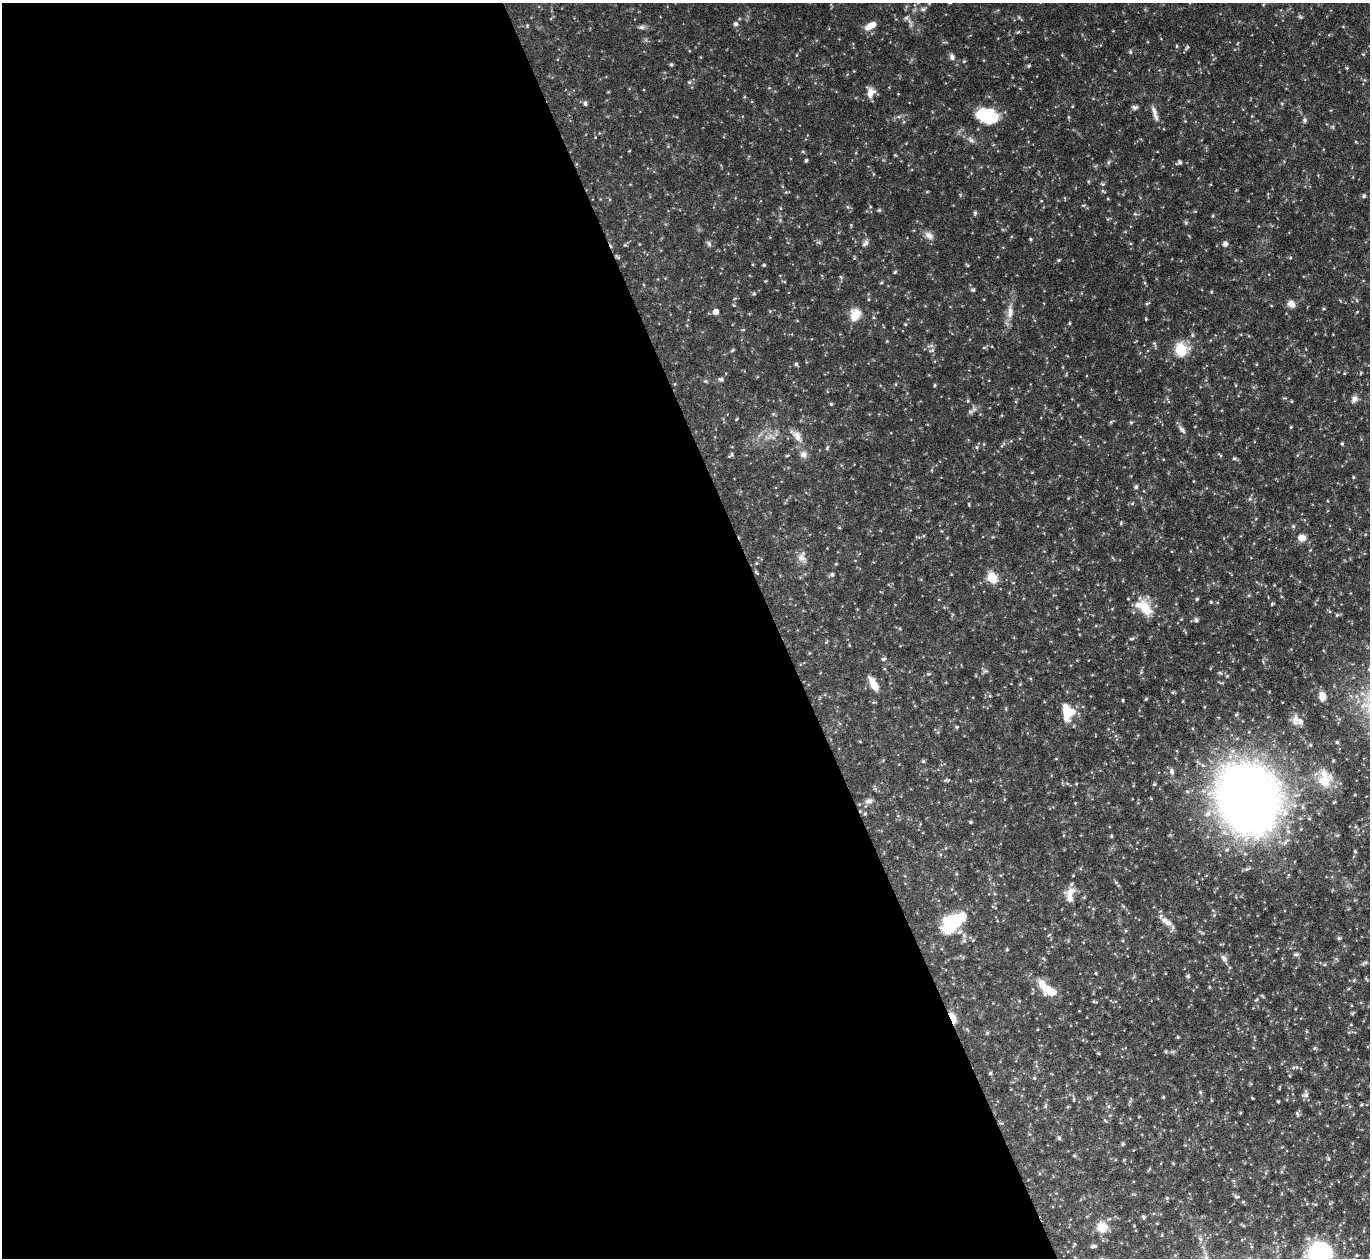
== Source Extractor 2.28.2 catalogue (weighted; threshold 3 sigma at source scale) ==
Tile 9 of 4 x 4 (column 1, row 3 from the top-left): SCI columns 55-1422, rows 1561-2816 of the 5533 x 5491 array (HDU 1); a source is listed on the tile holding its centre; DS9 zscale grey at full resolution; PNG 1372 x 1260 px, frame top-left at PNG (2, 3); no overlay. Shown black and unused: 57% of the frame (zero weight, under 5 of 9 exposures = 3% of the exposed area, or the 3 px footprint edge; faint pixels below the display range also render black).
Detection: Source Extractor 2.28.2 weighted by HDU 2 'WHT'; one run over the whole footprint, this tile lists its part. Background 0.099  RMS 0.0037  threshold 0.0152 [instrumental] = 3 sigma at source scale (4.09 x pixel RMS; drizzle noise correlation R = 1.36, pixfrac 0.8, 0.05/0.05 arcsec/px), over >= 5 px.
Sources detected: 214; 1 inside a brighter object's white glare — not listed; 4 inside a brighter listed object's ellipse — not listed separately; the other 209 listed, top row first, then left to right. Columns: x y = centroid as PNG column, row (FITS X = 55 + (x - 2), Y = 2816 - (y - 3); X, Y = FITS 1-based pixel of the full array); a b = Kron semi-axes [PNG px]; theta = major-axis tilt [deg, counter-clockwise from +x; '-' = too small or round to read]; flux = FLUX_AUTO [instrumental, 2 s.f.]
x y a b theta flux
923 9 7 6 - 0.76
1301 17 6 4 -36 0.49
906 18 6 6 - 0.68
735 24 6 6 - 0.78
871 26 13 6 28 3.9
642 27 8 6 14 0.83
1018 32 6 4 19 0.37
1177 46 4 4 - 0.38
1187 47 9 4 50 0.49
1130 52 5 5 - 0.43
796 55 5 3 - 0.26
952 57 8 6 -71 1.1
964 61 4 4 - 0.35
671 65 4 4 - 0.49
1029 66 4 4 - 0.48
1347 68 5 3 - 0.31
689 82 5 5 - 0.57
871 92 13 10 84 2.6
585 103 6 5 - 0.75
1072 106 4 3 - 0.24
1135 107 7 5 -8 0.81
984 113 27 14 -8 12
1155 113 22 5 -73 1.9
1304 120 7 5 -68 0.69
1185 121 3 3 - 0.23
1333 127 6 4 -73 0.4
971 140 11 6 -40 1.3
629 151 3 2 - 0.22
895 155 5 4 - 0.3
806 160 4 3 - 0.49
1109 162 6 4 70 0.47
1180 162 5 4 - 0.7
1088 181 5 4 - 0.37
786 192 4 4 - 0.35
927 192 5 3 - 0.28
1364 196 5 4 - 0.65
848 207 6 4 -70 0.46
879 210 4 4 - 0.47
975 213 6 4 81 0.54
1135 214 5 4 - 0.41
1213 216 4 4 - 0.35
1186 223 5 5 - 0.47
929 235 13 8 -38 1.9
1031 239 3 3 - 0.45
819 243 6 4 -20 0.47
865 243 10 6 42 1.1
1130 243 5 3 - 0.33
709 244 8 5 -72 0.7
1225 244 5 5 - 1.5
625 245 5 4 - 0.38
1290 258 5 3 - 0.33
1058 260 4 4 - 0.39
764 265 4 3 - 0.46
967 265 6 3 -44 0.28
895 272 6 3 45 0.36
841 277 6 4 -70 0.41
784 281 5 3 - 0.31
881 283 5 3 - 0.34
973 290 6 4 -12 0.5
1211 292 4 4 - 0.36
754 294 5 4 - 0.4
1147 304 5 4 - 0.46
1291 304 9 8 - 1.9
1324 309 4 3 - 0.31
770 311 5 4 - 0.34
716 312 5 5 - 2.3
1010 312 21 8 87 3.1
855 315 13 10 73 5.6
873 317 5 3 - 0.36
1146 319 3 3 - 0.31
1069 323 4 3 - 0.34
905 324 5 4 - 0.34
1192 335 6 4 -88 0.42
1154 343 7 4 -58 0.47
984 348 5 3 - 0.37
1181 349 9 9 - 12
732 350 6 4 37 0.39
932 350 9 5 19 0.75
796 364 5 4 - 0.56
1344 373 5 3 - 0.29
1361 373 5 3 - 0.28
721 379 7 5 -18 0.65
705 381 5 5 - 0.43
674 384 5 3 - 0.25
896 384 5 3 - 0.31
935 385 4 4 - 0.35
1354 399 9 7 45 1.5
968 401 5 4 - 0.39
831 404 4 4 - 0.4
970 411 8 4 1 0.67
773 414 5 4 - 0.42
736 419 5 3 - 0.3
1111 421 6 4 2 0.36
1131 422 5 4 - 0.39
1291 427 3 3 - 0.28
1182 430 12 6 -50 1.1
797 436 21 9 -50 3.1
772 437 15 6 -24 2.1
1003 444 12 4 50 0.7
1342 444 4 4 - 0.38
976 447 5 5 - 0.47
827 448 6 4 47 0.38
803 454 9 8 - 1.6
731 455 7 3 35 0.53
787 455 5 3 - 0.33
1234 458 5 5 - 0.47
1353 477 5 3 - 0.33
1136 487 5 4 - 0.7
1250 499 6 4 -17 0.47
1132 503 6 5 - 0.43
1121 523 5 3 - 0.32
1293 526 5 4 - 0.46
1302 538 9 7 -15 2.6
801 558 13 10 -47 2.3
836 564 4 4 - 0.33
756 572 8 3 -45 0.41
832 574 5 5 - 0.69
992 577 6 6 - 18
1249 595 5 4 - 0.4
1197 599 4 4 - 0.43
1211 602 4 4 - 0.35
1272 604 5 4 - 0.35
1144 607 26 14 -42 7.8
1337 615 6 5 - 0.46
1196 620 6 6 - 0.72
1132 639 8 4 1 0.45
883 659 6 4 10 0.57
928 674 7 3 0 0.4
1227 676 5 4 - 0.33
874 684 16 7 -62 4.2
1173 692 5 4 - 0.41
990 696 5 4 - 0.33
1322 696 10 8 -86 2.6
1146 699 5 4 - 0.35
1122 700 4 3 - 0.29
1068 712 19 13 -77 8.6
1236 714 5 4 - 0.52
1296 718 19 9 82 2.2
957 727 4 4 - 0.35
938 732 6 3 73 0.39
860 741 5 3 - 0.24
1337 742 4 3 - 0.37
923 761 5 5 - 0.42
1172 771 8 6 -79 1.1
1325 779 23 17 89 6.8
947 780 7 4 -1 0.46
1076 784 4 4 - 0.26
1355 795 4 2 - 0.23
1248 798 43 34 -70 420
868 801 9 7 8 1.3
1208 813 12 7 59 2.3
865 814 5 4 - 0.35
971 822 4 4 - 0.4
1111 836 4 4 - 0.36
1355 851 5 4 - 0.36
956 874 4 4 - 0.37
1073 876 4 3 - 0.21
1071 891 16 9 21 2.8
1214 915 4 4 - 0.36
1169 923 12 8 -30 2.1
950 925 24 20 78 14
1339 938 5 5 - 0.52
1007 949 4 3 - 0.37
1296 954 8 5 -1 0.61
1224 958 11 6 -60 1.1
1365 962 10 4 28 0.62
1096 973 4 3 - 0.27
1188 976 5 5 - 0.49
1354 980 5 4 - 0.36
1209 987 5 3 - 0.26
1048 989 27 10 -39 8.2
1256 1000 6 3 20 0.34
1094 1001 6 3 -19 0.43
953 1018 13 5 -62 4.5
1306 1031 5 3 - 0.32
987 1033 5 4 - 0.43
1178 1037 4 3 - 0.36
1314 1048 5 4 - 0.45
1166 1051 5 4 - 0.39
1098 1053 4 4 - 0.35
1295 1067 12 4 8 0.81
990 1073 4 4 - 0.5
1034 1078 5 5 - 0.43
1200 1092 5 4 - 0.37
1306 1095 10 7 85 1.2
1163 1097 3 3 - 0.31
1252 1098 6 2 -45 0.24
1074 1099 5 3 - 0.33
1130 1101 5 5 - 0.49
1278 1101 3 2 - 0.33
1361 1104 4 3 - 0.37
1045 1106 6 4 87 0.46
1109 1106 6 4 -90 0.48
1297 1113 8 4 -63 0.52
1001 1123 6 4 -17 0.38
1059 1138 5 4 - 0.62
1123 1144 4 3 - 0.49
1074 1156 4 4 - 0.37
1173 1163 4 3 - 0.27
1236 1197 7 5 -20 0.6
1167 1198 5 4 - 0.33
1330 1203 6 4 19 0.35
1144 1217 6 4 -55 0.5
1157 1223 4 3 - 0.25
1102 1227 14 13 - 4.8
1162 1235 4 3 - 0.3
1201 1239 7 4 -70 0.63
1093 1246 7 4 12 0.69
1319 1254 21 20 - 41
Overlapping masked pixels (flux is a lower limit): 2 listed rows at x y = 756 572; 953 1018
Isophote crosses this tile's border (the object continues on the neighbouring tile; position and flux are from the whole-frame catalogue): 1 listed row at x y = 1319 1254